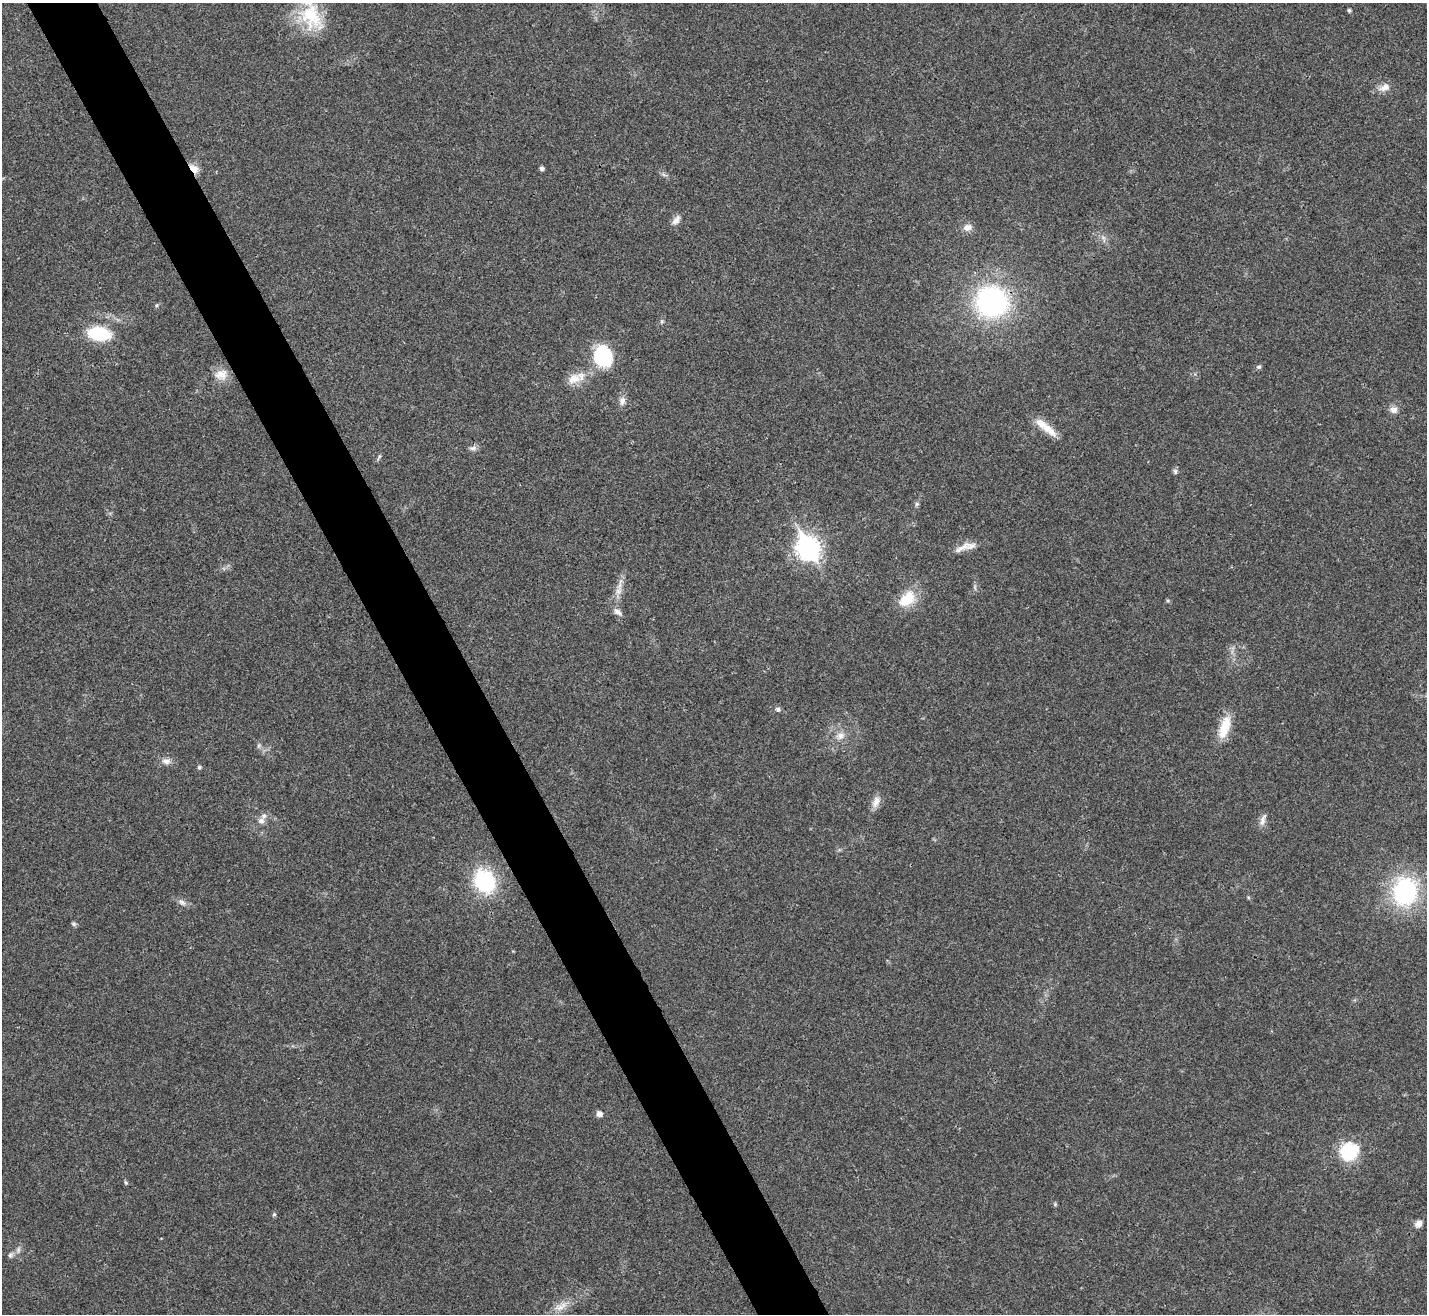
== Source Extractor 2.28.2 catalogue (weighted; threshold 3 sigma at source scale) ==
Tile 11 of 4 x 4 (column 3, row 3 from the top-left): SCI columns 2852-4276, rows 1469-2780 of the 5705 x 5696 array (HDU 1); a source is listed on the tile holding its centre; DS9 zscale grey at full resolution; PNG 1429 x 1316 px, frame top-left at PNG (2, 3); no overlay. Shown black and unused: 5% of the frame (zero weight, under 3 of 4 exposures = <1% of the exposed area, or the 3 px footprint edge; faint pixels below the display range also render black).
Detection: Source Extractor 2.28.2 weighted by HDU 2 'WHT'; one run over the whole footprint, this tile lists its part. Background 0.0219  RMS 0.0042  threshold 0.0191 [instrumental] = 3 sigma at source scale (4.5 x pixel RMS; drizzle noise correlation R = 1.50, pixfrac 1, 0.05/0.05 arcsec/px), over >= 5 px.
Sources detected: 50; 1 inside a brighter listed object's ellipse — not listed separately; the other 49 listed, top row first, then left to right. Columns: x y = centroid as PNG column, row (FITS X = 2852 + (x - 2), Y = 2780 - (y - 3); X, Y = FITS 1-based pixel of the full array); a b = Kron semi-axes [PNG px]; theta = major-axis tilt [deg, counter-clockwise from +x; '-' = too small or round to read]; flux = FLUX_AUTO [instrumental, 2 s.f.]
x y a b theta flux
1349 10 4 4 - 0.8
311 16 40 27 -66 23
1384 87 16 9 22 3.4
194 169 15 8 -45 3.5
542 169 5 4 - 1.3
676 220 14 7 53 2.5
968 227 12 9 11 2.8
1104 239 12 3 -80 1.2
992 302 31 29 -23 77
157 305 6 4 71 0.51
662 321 6 4 45 0.64
99 334 19 11 -8 25
603 357 16 14 -69 36
1259 367 7 5 -13 0.82
221 374 17 13 4 5.3
574 379 20 14 22 6.2
622 401 12 8 79 2.3
1393 410 10 9 - 2.5
1046 427 35 9 -39 7
473 448 11 6 1 1.4
379 457 6 4 73 0.66
1175 471 8 6 -75 0.97
917 504 6 5 - 0.77
808 548 10 8 -61 280
962 548 30 7 27 4.3
618 591 12 8 80 3
907 599 25 16 44 11
618 612 13 7 -39 2.2
778 709 6 6 - 1
1225 727 31 12 71 9.1
840 736 12 10 29 3.2
259 745 6 4 71 0.7
166 761 12 8 -10 2.4
199 767 5 5 - 0.74
876 802 17 9 70 3.2
1263 820 18 6 73 2.2
261 821 10 8 1 1.8
485 881 19 16 -62 42
1405 891 26 22 77 55
182 902 11 7 -32 1.8
74 924 6 6 - 0.79
599 1114 6 5 - 2.8
1349 1152 17 15 38 24
125 1182 6 4 -71 0.57
1055 1204 5 5 - 0.55
274 1214 5 5 - 0.57
1419 1224 10 8 43 2.1
10 1255 7 6 - 0.98
560 1307 22 8 28 4.5
Overlapping masked pixels (flux is a lower limit): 2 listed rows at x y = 194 169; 992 302
Isophote crosses this tile's border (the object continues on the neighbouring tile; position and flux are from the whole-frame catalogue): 1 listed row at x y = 311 16